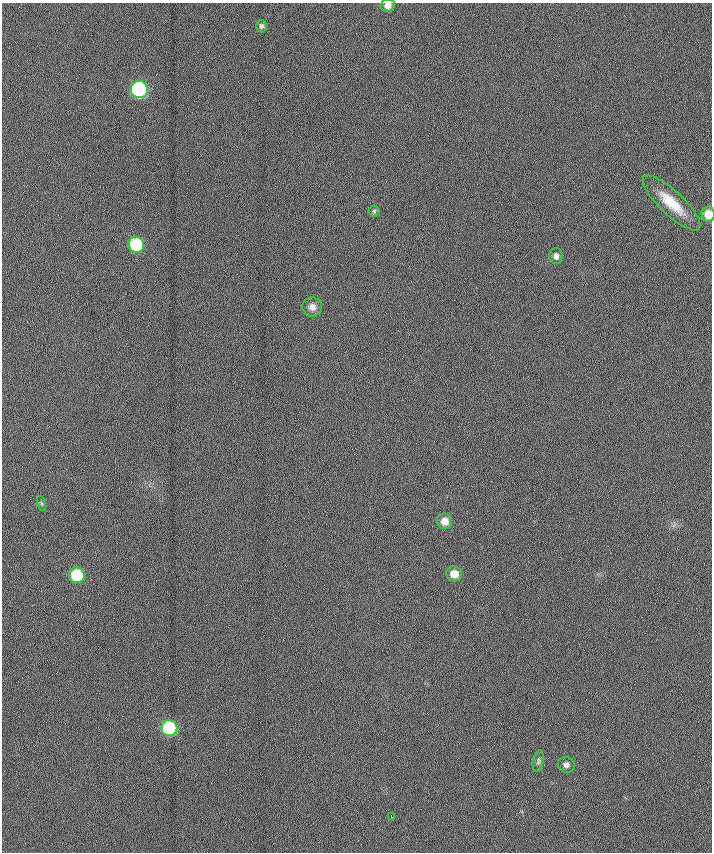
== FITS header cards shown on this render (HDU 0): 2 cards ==
NAXIS1  =                  710 /
NAXIS2  =                  850 /

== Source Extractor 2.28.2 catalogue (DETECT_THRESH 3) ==
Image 710 x 850 px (HDU 0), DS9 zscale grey, 1 PNG px = 1 image px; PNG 714 x 854 px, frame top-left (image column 1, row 850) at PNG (2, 3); each listed source drawn as its Kron ellipse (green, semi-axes under 4 px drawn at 4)
Background -0.041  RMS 10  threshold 30.4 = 3 sigma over >= 5 px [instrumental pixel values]
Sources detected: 17; all 17 listed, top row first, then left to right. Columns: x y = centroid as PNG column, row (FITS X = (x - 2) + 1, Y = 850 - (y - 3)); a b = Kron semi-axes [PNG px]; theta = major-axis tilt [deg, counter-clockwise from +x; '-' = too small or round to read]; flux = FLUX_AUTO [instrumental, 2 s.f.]
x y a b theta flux
387 5 7 6 - 4000
261 26 6 5 - 1600
139 89 9 8 - 110000
671 203 38 12 -43 20000
374 211 5 5 - 1000
708 214 7 6 - 9600
136 245 8 8 - 52000
556 256 8 7 - 2900
312 307 10 9 - 4300
41 503 8 3 -71 1100
444 521 8 7 - 7000
454 574 8 7 - 7800
77 575 8 7 - 36000
169 728 8 8 - 66000
538 761 11 5 79 1900
566 765 8 7 - 2800
391 816 3 2 - 1100
At the frame edge (FLAGS 8, measured only in part): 2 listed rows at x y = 387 5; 708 214